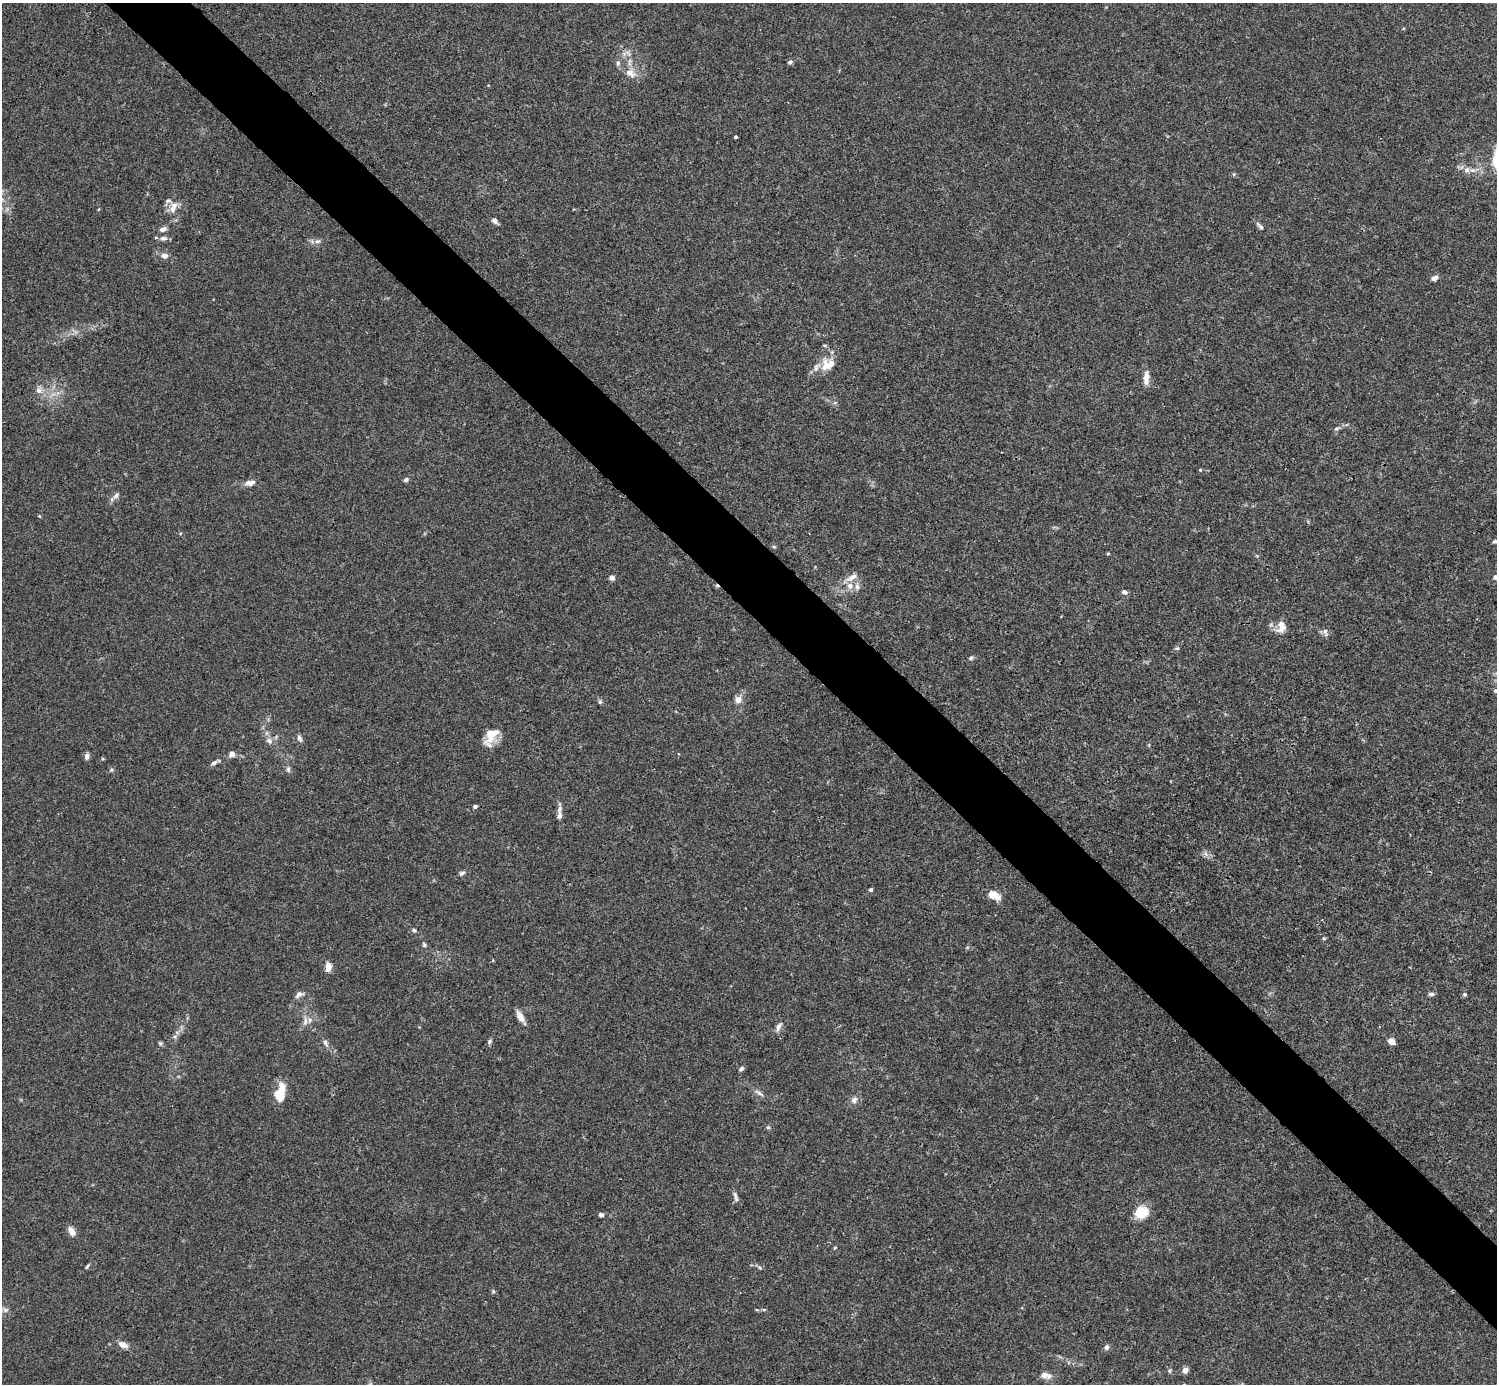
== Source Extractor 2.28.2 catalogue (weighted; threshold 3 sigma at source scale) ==
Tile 6 of 4 x 4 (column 2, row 2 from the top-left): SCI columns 1496-2990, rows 2920-4301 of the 5982 x 5981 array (HDU 1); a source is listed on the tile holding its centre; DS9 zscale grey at full resolution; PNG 1499 x 1386 px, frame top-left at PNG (2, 3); no overlay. Shown black and unused: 5% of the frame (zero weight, under 3 of 4 exposures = <1% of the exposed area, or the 3 px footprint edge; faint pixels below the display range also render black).
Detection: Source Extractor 2.28.2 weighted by HDU 2 'WHT'; one run over the whole footprint, this tile lists its part. Background 0.0165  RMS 0.0022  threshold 0.00978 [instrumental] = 3 sigma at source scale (4.5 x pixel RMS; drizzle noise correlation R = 1.50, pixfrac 1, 0.05/0.05 arcsec/px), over >= 5 px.
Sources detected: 93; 1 cosmic-ray / hot-pixel residue — not listed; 8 inside a brighter listed object's ellipse — not listed separately; the other 84 listed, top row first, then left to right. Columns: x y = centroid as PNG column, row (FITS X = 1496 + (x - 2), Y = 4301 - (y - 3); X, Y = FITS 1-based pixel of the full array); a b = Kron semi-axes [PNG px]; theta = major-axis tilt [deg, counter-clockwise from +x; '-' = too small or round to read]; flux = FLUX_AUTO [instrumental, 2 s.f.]
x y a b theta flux
790 62 6 5 - 0.51
630 73 16 11 -30 2.3
736 137 3 3 - 0.32
1467 170 9 8 - 1
2 199 7 4 0 0.51
99 209 5 3 - 0.18
173 209 11 8 -73 1.5
495 221 8 6 -42 0.73
1260 226 12 5 -45 0.72
163 229 9 6 17 0.89
163 238 11 6 4 0.84
317 241 10 5 20 0.66
164 256 7 6 - 1.2
1434 278 8 6 22 0.93
827 365 21 15 -81 3.7
1146 378 20 7 85 1.7
39 390 9 8 - 1.2
1336 429 7 5 9 0.45
1200 470 4 4 - 0.22
406 480 6 5 - 0.53
250 483 13 7 7 1.4
116 495 11 6 46 0.86
39 516 4 4 - 0.22
1495 541 5 3 - 0.43
774 547 6 3 -18 0.25
1108 554 4 3 - 0.28
852 577 19 7 30 1.7
1495 577 7 6 - 0.66
612 578 5 5 - 1.1
857 587 10 6 -86 0.92
1124 592 7 5 -12 0.67
1281 627 18 13 68 2.5
1325 632 12 6 -74 0.67
1177 648 6 5 - 0.36
971 658 6 5 - 0.38
1495 691 6 6 - 0.43
738 699 10 8 29 1.4
600 702 7 5 -77 0.41
491 736 22 12 62 4
299 738 10 6 -66 0.66
269 741 10 8 -48 1
232 754 9 7 67 0.83
87 756 7 6 - 0.86
103 759 5 4 - 0.23
214 763 10 5 37 0.66
288 769 8 6 -77 0.53
111 770 6 4 18 0.3
475 806 4 3 - 0.62
559 816 14 7 88 1.1
1206 854 7 4 -71 0.52
462 873 8 5 24 0.53
870 890 5 5 - 0.36
994 895 18 10 -31 2.2
414 930 6 5 - 0.41
1324 938 5 4 - 0.26
424 945 6 5 - 0.38
328 967 10 6 82 1.8
299 994 13 6 31 0.92
1431 994 8 5 1 0.51
1464 994 6 5 - 0.35
520 1017 16 7 -58 1.7
305 1021 12 5 88 0.94
778 1027 13 6 70 0.98
175 1037 6 5 - 0.48
1391 1041 6 6 - 1.8
489 1042 7 5 61 0.48
160 1043 6 5 - 0.35
325 1043 11 5 -60 0.79
741 1069 7 4 41 0.5
759 1093 15 5 -34 0.91
278 1095 16 12 -65 3.6
854 1100 10 8 50 1
768 1127 6 4 0 0.3
735 1196 16 5 -70 0.78
1141 1212 18 14 31 3.9
601 1215 6 5 - 0.6
72 1231 11 7 -59 1.5
835 1248 5 3 - 0.22
87 1266 8 4 57 0.37
123 1345 12 7 -22 1.4
1106 1347 7 6 - 0.6
1185 1370 7 6 - 1.1
1169 1371 6 5 - 0.34
1045 1375 14 8 -11 1.7
Isophote crosses this tile's border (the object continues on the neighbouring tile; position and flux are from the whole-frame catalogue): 4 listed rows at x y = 2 199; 1495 541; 1495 577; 1495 691